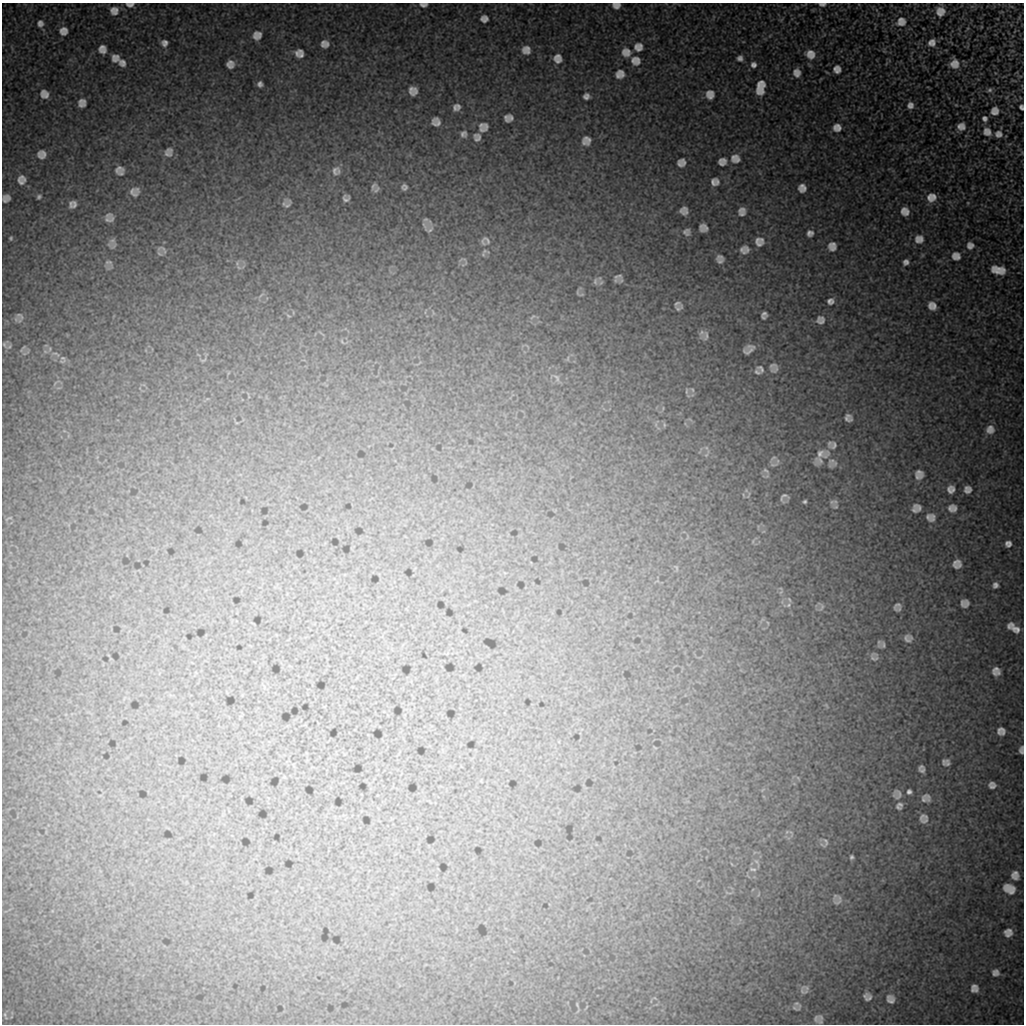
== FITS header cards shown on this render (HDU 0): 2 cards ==
NAXIS1  =                 1022 / length of data axis 1
NAXIS2  =                 1022 / length of data axis 2

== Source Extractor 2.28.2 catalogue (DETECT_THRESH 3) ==
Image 1022 x 1022 px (HDU 0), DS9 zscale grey, 1 PNG px = 1 image px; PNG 1026 x 1026 px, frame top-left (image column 1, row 1022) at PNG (2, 3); no overlay
Background 9190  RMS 48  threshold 145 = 3 sigma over >= 5 px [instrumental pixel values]
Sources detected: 205; all 205 listed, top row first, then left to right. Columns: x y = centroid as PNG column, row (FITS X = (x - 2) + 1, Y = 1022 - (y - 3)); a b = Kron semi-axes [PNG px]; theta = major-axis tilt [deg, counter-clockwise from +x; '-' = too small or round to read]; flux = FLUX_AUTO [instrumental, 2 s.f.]
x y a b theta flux
822 4 10 5 0 10000
130 5 13 7 0 17000
423 5 9 5 -2 11000
616 5 8 6 -1 18000
114 11 12 11 - 27000
940 11 11 10 - 28000
484 19 7 6 - 16000
901 22 15 13 35 36000
40 23 9 8 - 15000
63 31 8 8 - 22000
257 35 9 9 - 23000
164 43 8 7 - 15000
932 43 11 10 - 21000
325 44 8 7 - 19000
638 47 10 10 - 24000
102 49 10 9 - 21000
526 50 10 9 - 23000
626 52 12 11 - 29000
297 53 9 5 -74 13000
301 54 10 6 -78 15000
810 54 14 12 -33 37000
115 58 9 8 - 22000
558 58 9 8 - 23000
740 58 7 7 - 12000
636 61 12 11 - 28000
122 63 8 7 - 16000
230 64 7 7 - 20000
954 64 10 9 - 28000
753 65 7 7 - 14000
837 69 9 8 - 20000
621 73 12 7 -59 15000
797 73 9 8 - 22000
618 75 8 5 -63 12000
260 84 6 5 - 11000
760 88 17 9 80 46000
990 90 7 6 - 7100
413 91 10 9 - 24000
44 94 11 10 - 24000
710 94 10 9 - 23000
586 96 8 7 - 13000
82 103 8 7 - 20000
910 105 8 8 - 17000
458 106 9 6 -69 10000
1021 107 5 4 - 8400
455 108 10 6 -78 10000
995 111 8 8 - 20000
506 118 8 5 -71 10000
511 118 6 4 -72 8300
985 119 9 7 -56 12000
436 122 9 8 - 20000
481 125 7 6 - 6800
961 126 11 10 - 22000
486 127 7 4 -87 9800
837 128 11 10 - 24000
481 129 10 6 -24 10000
987 132 10 9 - 23000
463 134 9 8 - 13000
998 134 9 9 - 18000
477 137 9 8 - 16000
586 141 9 8 - 21000
169 152 10 8 59 17000
42 154 9 9 - 22000
735 158 11 10 - 25000
722 162 9 8 - 17000
681 163 8 7 - 18000
119 169 13 9 10 17000
336 171 13 12 - 22000
121 173 6 4 14 5000
21 180 12 11 - 23000
713 182 8 5 80 12000
717 182 6 3 89 7000
373 186 14 8 71 16000
404 187 6 5 - 10000
802 188 8 7 - 20000
133 192 14 11 -30 22000
933 196 10 6 -68 13000
39 197 6 4 44 6900
929 197 13 8 -71 22000
6 198 8 7 - 17000
346 198 6 6 - 12000
968 203 4 3 - 2300
71 204 8 4 -86 9200
74 204 7 4 -84 9700
287 205 17 8 69 14000
742 210 10 6 18 14000
684 211 8 7 - 18000
905 211 9 8 - 24000
742 214 9 5 15 7600
109 219 13 7 10 18000
425 220 8 7 - 7200
425 226 15 4 -64 8700
703 228 8 7 - 18000
430 230 11 5 47 9500
686 232 9 9 - 14000
810 233 8 7 - 14000
11 238 4 3 - 4600
919 239 11 10 - 25000
487 240 16 9 -43 18000
112 241 11 9 42 14000
759 242 10 10 - 23000
970 245 9 9 - 17000
832 246 10 9 - 23000
162 249 17 8 -21 16000
747 249 8 4 -65 10000
743 250 12 8 -62 15000
484 251 16 9 -14 18000
956 256 11 10 - 22000
720 257 8 5 -7 9600
463 259 12 3 3 5000
720 261 7 4 -4 8600
906 262 7 6 - 12000
109 263 13 8 -39 13000
237 263 7 5 -49 8400
998 270 18 10 -11 42000
618 276 11 8 17 12000
595 281 10 6 -90 9500
578 292 8 4 -78 4300
830 301 8 8 - 14000
677 303 8 5 25 6500
930 305 10 6 86 15000
934 306 10 6 87 15000
679 308 11 7 35 11000
764 315 7 6 - 13000
20 316 13 8 -40 13000
288 316 8 2 -21 3100
820 320 10 10 - 19000
701 332 14 7 77 15000
706 336 16 11 61 21000
4 345 12 9 78 11000
24 347 9 3 51 4600
749 349 12 8 30 24000
56 354 13 4 -22 13000
62 360 10 6 77 8500
203 360 9 3 23 3800
774 368 13 11 -65 21000
761 369 14 9 -33 17000
757 372 10 6 -26 9100
557 378 11 6 -59 9800
692 390 7 5 -68 8200
686 391 10 4 90 7300
848 418 7 7 - 15000
664 425 7 4 90 4600
990 429 10 9 - 23000
834 445 12 9 74 17000
822 454 26 14 39 48000
706 455 7 4 33 4900
773 458 11 5 35 7800
832 463 14 14 - 26000
774 464 16 5 12 11000
765 470 9 5 -30 6600
919 472 9 5 -36 11000
917 477 12 8 -32 14000
951 489 7 7 - 18000
968 489 7 7 - 16000
784 497 9 6 40 12000
805 501 3 3 - 5400
836 506 14 7 -44 12000
918 507 10 6 -32 14000
950 508 12 7 69 13000
954 509 7 3 77 8600
914 510 7 4 -31 8600
928 517 10 8 70 10000
932 518 12 7 69 14000
1008 544 6 6 - 14000
957 564 8 8 - 21000
995 585 8 7 - 12000
965 603 8 7 - 17000
788 605 6 5 - 6900
897 606 10 7 48 14000
822 607 10 5 69 8800
1013 628 17 8 -34 35000
908 638 9 8 - 16000
883 645 10 7 -84 9900
874 657 11 11 - 15000
996 671 8 7 - 22000
1001 731 8 8 - 18000
1021 750 7 4 87 12000
947 762 10 7 -80 14000
921 767 6 4 12 6900
922 770 7 5 -1 8800
992 785 7 6 - 15000
909 792 5 5 - 9200
897 794 10 10 - 16000
926 798 13 11 8 19000
899 806 9 8 - 12000
923 817 11 8 24 14000
925 821 10 5 19 8800
826 842 15 8 77 12000
851 857 4 4 - 6400
756 861 7 4 -19 5700
753 869 10 4 -9 6400
1015 875 8 7 - 21000
1009 889 13 9 -26 35000
838 901 11 7 52 14000
1008 933 8 7 - 22000
995 972 7 7 - 14000
974 988 8 7 - 19000
802 991 16 8 -87 16000
867 997 9 8 - 17000
890 999 12 11 - 21000
796 1003 14 6 -30 8800
794 1008 16 5 -2 9500
5 1015 6 4 -72 4300
821 1017 10 7 -79 11000
816 1018 12 8 -79 13000
At the frame edge (FLAGS 8, measured only in part): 7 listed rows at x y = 822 4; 130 5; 423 5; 616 5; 1021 107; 6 198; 1021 750